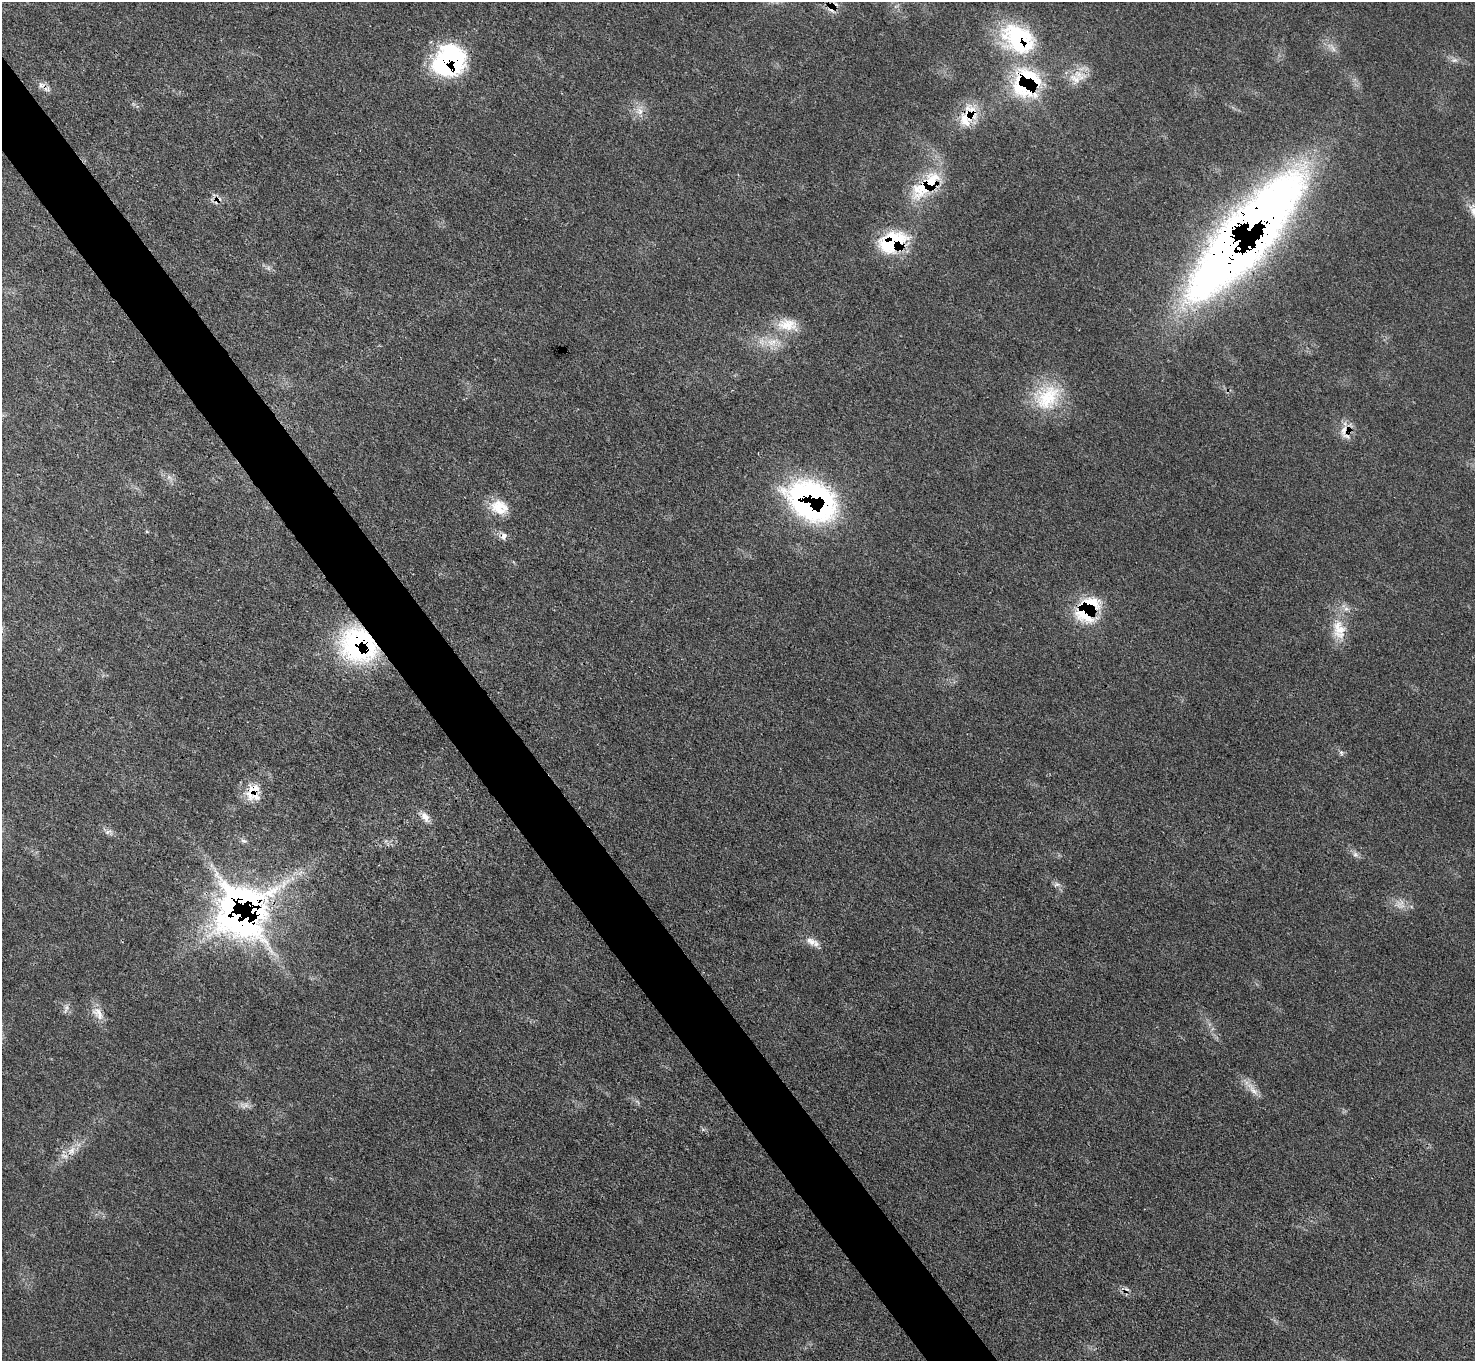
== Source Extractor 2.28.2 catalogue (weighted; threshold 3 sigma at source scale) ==
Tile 11 of 4 x 4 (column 3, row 3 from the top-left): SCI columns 2948-4420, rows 1657-3015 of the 5895 x 5889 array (HDU 1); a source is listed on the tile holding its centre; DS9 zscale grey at full resolution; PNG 1477 x 1363 px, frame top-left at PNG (2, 2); no overlay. Shown black and unused: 5% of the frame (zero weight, under 3 of 4 exposures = <1% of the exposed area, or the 3 px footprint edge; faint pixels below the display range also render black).
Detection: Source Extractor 2.28.2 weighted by HDU 2 'WHT'; one run over the whole footprint, this tile lists its part. Background 0.0784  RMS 0.004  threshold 0.0178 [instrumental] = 3 sigma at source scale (4.5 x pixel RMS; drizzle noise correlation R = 1.50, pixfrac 1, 0.05/0.05 arcsec/px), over >= 5 px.
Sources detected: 46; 1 inside a brighter object's white glare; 1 cosmic-ray / hot-pixel residue — not listed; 7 inside a brighter listed object's ellipse — not listed separately; the other 37 listed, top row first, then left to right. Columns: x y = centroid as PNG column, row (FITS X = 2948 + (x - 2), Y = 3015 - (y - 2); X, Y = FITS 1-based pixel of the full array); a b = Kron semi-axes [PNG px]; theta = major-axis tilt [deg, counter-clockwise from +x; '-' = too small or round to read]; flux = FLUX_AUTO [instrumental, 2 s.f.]
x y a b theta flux
831 8 17 7 -83 3.2
1018 39 45 32 -35 45
1333 49 11 4 -57 1.5
1454 60 8 6 19 1.4
449 61 36 30 47 55
1075 79 20 13 -41 6.5
1026 82 34 30 81 47
41 85 10 9 - 2.2
639 111 11 9 -62 3.2
966 119 33 16 84 10
926 185 50 18 42 23
217 200 16 7 49 2.6
892 242 31 20 24 31
1224 258 108 56 51 290
787 325 30 16 -6 9.4
772 342 15 11 20 5.8
1047 397 40 31 44 23
1344 430 16 9 78 4.5
812 501 48 35 -27 120
499 507 22 17 -13 9.7
504 536 9 7 67 1.9
1087 609 32 22 56 27
1340 629 28 19 69 11
359 645 40 34 -43 67
1341 753 6 4 -88 0.73
251 789 20 13 71 7.1
425 817 14 9 -55 3.3
107 832 8 5 45 1.1
1355 854 9 7 -44 1.6
1057 884 10 6 16 1.3
244 897 86 36 -11 110
1400 904 14 14 - 4.3
811 941 19 9 -19 3.7
67 1007 7 4 90 1.2
98 1013 22 11 -55 4.9
1253 1089 26 8 -51 4.3
72 1150 13 8 61 3.9
Overlapping masked pixels (flux is a lower limit): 17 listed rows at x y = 831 8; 1018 39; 449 61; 1026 82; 41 85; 966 119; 926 185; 217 200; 892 242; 1224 258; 1344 430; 812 501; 1087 609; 359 645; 251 789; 244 897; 72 1150